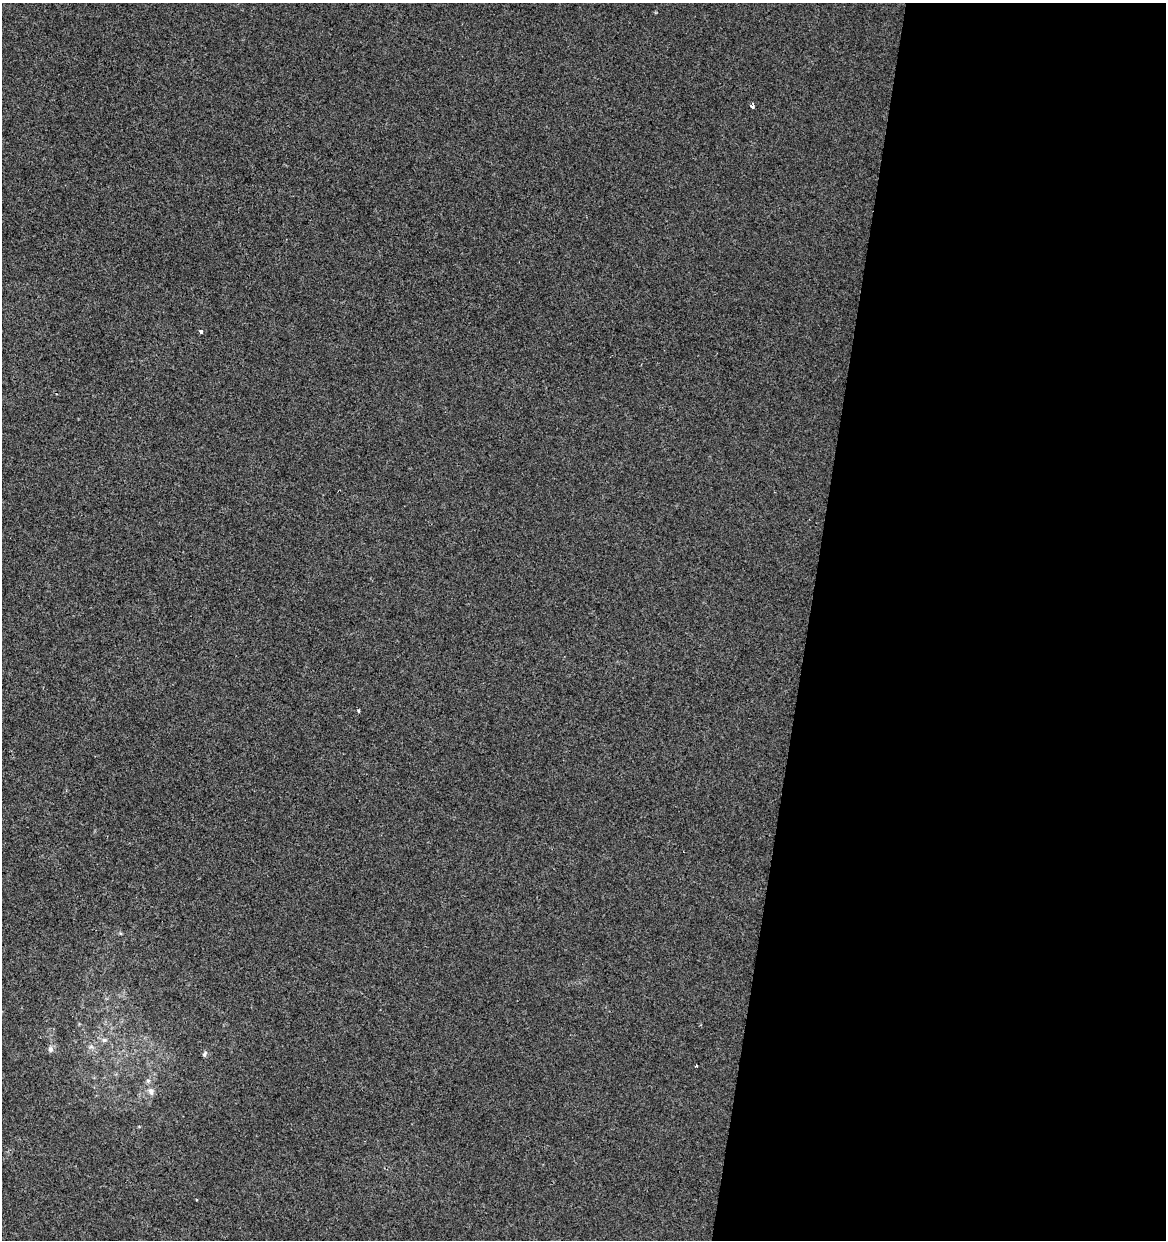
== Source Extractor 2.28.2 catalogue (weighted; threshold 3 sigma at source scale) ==
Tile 12 of 4 x 4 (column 4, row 3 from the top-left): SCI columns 3773-4936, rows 1239-2476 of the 5159 x 4960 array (HDU 1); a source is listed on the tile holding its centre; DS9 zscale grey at full resolution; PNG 1168 x 1242 px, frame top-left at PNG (2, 3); no overlay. Shown black and unused: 31% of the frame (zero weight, under 2 of 3 exposures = <1% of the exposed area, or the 3 px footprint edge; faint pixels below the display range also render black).
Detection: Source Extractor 2.28.2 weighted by HDU 2 'WHT'; one run over the whole footprint, this tile lists its part. Background -6.83e-05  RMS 0.0042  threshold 0.019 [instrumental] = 3 sigma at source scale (4.5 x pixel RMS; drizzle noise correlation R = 1.50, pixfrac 1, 0.0396/0.0396 arcsec/px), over >= 5 px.
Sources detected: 8; all 8 listed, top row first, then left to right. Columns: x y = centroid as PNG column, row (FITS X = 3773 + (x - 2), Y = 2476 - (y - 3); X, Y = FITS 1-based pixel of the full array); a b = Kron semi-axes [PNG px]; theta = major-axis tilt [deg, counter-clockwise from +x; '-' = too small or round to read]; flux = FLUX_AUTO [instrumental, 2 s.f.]
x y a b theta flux
752 106 4 4 - 1.7
201 331 3 3 - 1.9
358 711 4 3 - 0.46
104 1040 7 5 13 1.1
50 1049 7 6 - 1.5
205 1054 8 5 55 0.74
696 1065 3 3 - 1.9
151 1091 10 8 -77 2